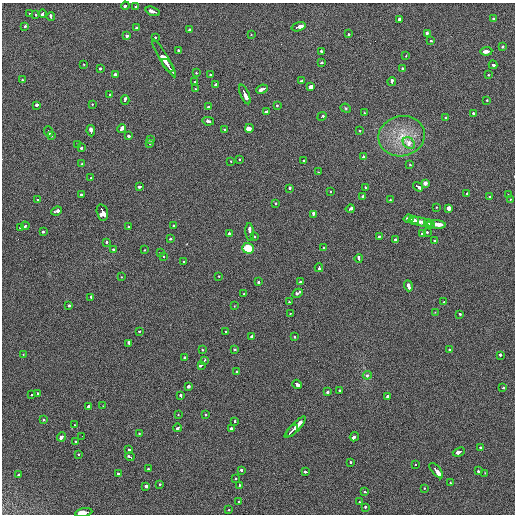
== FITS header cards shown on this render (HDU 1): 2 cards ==
NAXIS1  =                  513 / length of data axis 1
NAXIS2  =                  512 / length of data axis 2

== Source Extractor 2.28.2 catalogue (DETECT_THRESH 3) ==
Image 513 x 512 px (HDU 1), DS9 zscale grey, 1 PNG px = 1 image px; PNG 517 x 516 px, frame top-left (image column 1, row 512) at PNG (2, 3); each listed source drawn as its Kron ellipse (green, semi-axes under 4 px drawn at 4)
Background 35.3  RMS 7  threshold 20.9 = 3 sigma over >= 5 px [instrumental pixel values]
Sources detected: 212; all 212 listed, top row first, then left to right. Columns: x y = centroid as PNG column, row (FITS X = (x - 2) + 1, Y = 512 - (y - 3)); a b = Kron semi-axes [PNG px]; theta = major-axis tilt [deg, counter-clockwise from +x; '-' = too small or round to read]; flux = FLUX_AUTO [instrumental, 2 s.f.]
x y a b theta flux
125 6 4 3 - 3000
136 6 3 3 - 2200
153 11 7 3 -19 7400
30 14 3 2 - 890
36 14 3 3 - 5300
42 14 4 3 - 4000
51 17 4 3 - 3100
399 19 3 3 - 3100
494 19 3 3 - 2800
25 26 3 3 - 1900
299 27 7 3 17 24000
136 28 3 3 - 1700
190 30 3 3 - 3700
428 33 3 3 - 7700
348 34 3 3 - 1500
251 35 3 3 - 570
127 36 3 3 - 2500
155 37 3 2 - 1400
431 40 3 3 - 1500
502 47 3 3 - 2300
178 50 3 3 - 1300
486 51 6 3 7 8500
322 52 3 3 - 1600
406 56 3 2 - 1200
164 58 22 4 -59 26000
321 63 3 3 - 2400
84 64 3 3 - 1200
168 65 7 3 -53 9000
493 65 4 3 - 4700
100 68 3 3 - 2300
403 69 3 3 - 2400
196 73 3 3 - 1600
115 74 3 3 - 4600
488 74 3 2 - 3300
211 75 3 3 - 2400
22 79 3 3 - 1100
301 81 3 3 - 2200
195 82 3 3 - 2700
392 82 4 3 - 5700
216 84 4 3 - 3100
311 87 4 3 - 11000
195 89 3 3 - 850
262 89 6 3 24 9300
245 94 10 3 -67 13000
110 95 3 2 - 950
125 100 4 3 - 4700
487 100 3 3 - 1200
92 104 2 2 - 2000
36 105 3 3 - 6700
277 106 3 2 - 8800
209 107 3 3 - 2400
346 108 5 4 - 580
266 112 3 3 - 5500
364 113 3 3 - 670
473 114 3 3 - 3300
322 116 5 3 - 3200
445 117 3 2 - 890
208 121 6 3 -12 3800
249 128 4 3 - 55000
122 129 4 3 - 19000
225 130 3 3 - 1100
360 130 3 3 - 1200
91 131 6 3 -82 10000
49 132 5 3 - 5300
51 136 3 2 - 2500
129 136 3 3 - 3000
402 136 23 20 13 15000
150 140 3 3 - 1100
150 143 3 3 - 1500
409 143 7 5 -42 4300
78 144 3 2 - 1000
81 148 3 3 - 2400
364 157 3 3 - 5100
240 159 3 3 - 1200
231 161 3 3 - 1100
304 161 3 3 - 1600
82 164 3 3 - 1200
410 165 3 2 - 980
318 172 3 2 - 510
90 178 3 3 - 1100
425 183 3 3 - 17000
140 186 4 3 - 3400
418 187 5 3 - 4100
289 188 4 3 - 2900
366 188 3 3 - 2200
330 191 3 2 - 1700
467 193 3 3 - 7400
82 195 3 3 - 2000
508 195 3 3 - 1300
363 196 3 3 - 2700
489 196 3 3 - 950
510 199 3 3 - 1200
38 200 3 2 - 1300
390 200 3 3 - 1900
275 203 3 3 - 1500
436 207 3 2 - 1200
449 208 3 3 - 10000
350 209 4 3 - 5600
57 211 5 3 - 5000
102 212 8 5 -75 14000
313 214 3 3 - 4700
409 219 5 3 - 6300
414 220 5 3 - 6900
421 222 11 3 -16 13000
429 224 5 2 - 6000
436 224 9 3 -6 14000
25 226 4 3 - 3500
128 226 3 3 - 1900
174 226 3 3 - 2200
20 228 3 3 - 2400
43 232 3 3 - 2200
250 232 9 3 -84 9100
427 232 3 3 - 1800
230 233 3 3 - 5800
422 234 3 3 - 3200
254 236 3 3 - 1400
379 236 3 3 - 2200
170 239 3 3 - 2800
396 240 4 3 - 6700
435 241 3 3 - 1500
107 242 3 3 - 1400
248 248 6 5 - 11000
323 248 3 3 - 1200
113 249 3 3 - 1800
145 250 3 2 - 1000
160 253 3 3 - 1200
164 256 3 2 - 1100
359 258 4 3 - 3100
184 262 3 3 - 1200
319 268 4 3 - 3300
219 276 3 3 - 830
121 277 3 3 - 1100
258 282 3 3 - 2300
301 282 3 3 - 2600
408 286 5 3 - 3400
297 293 5 3 - 6800
244 294 3 2 - 850
91 297 3 3 - 1700
289 302 4 2 - 1600
444 302 3 3 - 1800
69 305 3 3 - 2400
234 306 3 2 - 790
435 312 2 2 - 3000
290 314 3 3 - 830
460 314 3 3 - 1500
139 331 3 3 - 1500
226 331 3 2 - 810
252 336 3 3 - 2800
294 336 3 3 - 1200
129 343 4 3 - 3900
235 349 3 3 - 1500
202 350 3 3 - 840
450 350 4 3 - 2700
23 354 3 2 - 1700
500 355 4 3 - 2200
185 358 3 3 - 2400
205 360 3 3 - 1300
201 365 4 3 - 2100
237 371 3 3 - 1900
367 375 4 4 - 1800
297 384 5 3 - 15000
188 386 3 3 - 3500
503 388 3 3 - 2200
340 390 3 3 - 1300
327 392 3 3 - 2100
37 393 3 3 - 1500
31 395 3 2 - 1000
181 396 4 3 - 2100
388 397 3 3 - 7100
103 406 3 2 - 680
89 407 3 3 - 14000
178 415 3 3 - 870
205 415 3 3 - 2000
44 420 3 3 - 1300
235 421 3 3 - 1800
75 425 3 3 - 1000
295 427 14 3 45 17000
178 428 4 3 - 3200
231 429 3 3 - 3800
292 431 7 3 47 10000
139 433 3 2 - 1100
82 436 2 2 - 250
61 437 4 3 - 4600
354 437 5 3 - 6700
76 442 3 3 - 2200
481 447 3 3 - 2900
129 450 3 2 - 3000
459 452 6 3 21 5500
78 454 3 2 - 1600
130 457 4 3 - 4600
350 462 3 3 - 1500
415 464 3 3 - 760
148 469 3 3 - 2400
242 470 3 3 - 2400
436 471 9 3 -50 27000
478 471 3 2 - 1900
305 472 4 3 - 2400
119 473 3 3 - 8700
485 473 3 3 - 760
19 475 3 3 - 5200
236 478 3 3 - 1400
450 483 3 2 - 1200
160 484 3 2 - 1300
239 485 3 3 - 1200
146 486 3 3 - 3600
425 488 3 2 - 950
365 492 3 3 - 1500
239 501 3 3 - 1000
359 502 3 3 - 2500
365 507 3 2 - 1900
229 510 3 3 - 940
84 513 9 3 10 180000
At the frame edge (FLAGS 8, measured only in part): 1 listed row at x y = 84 513